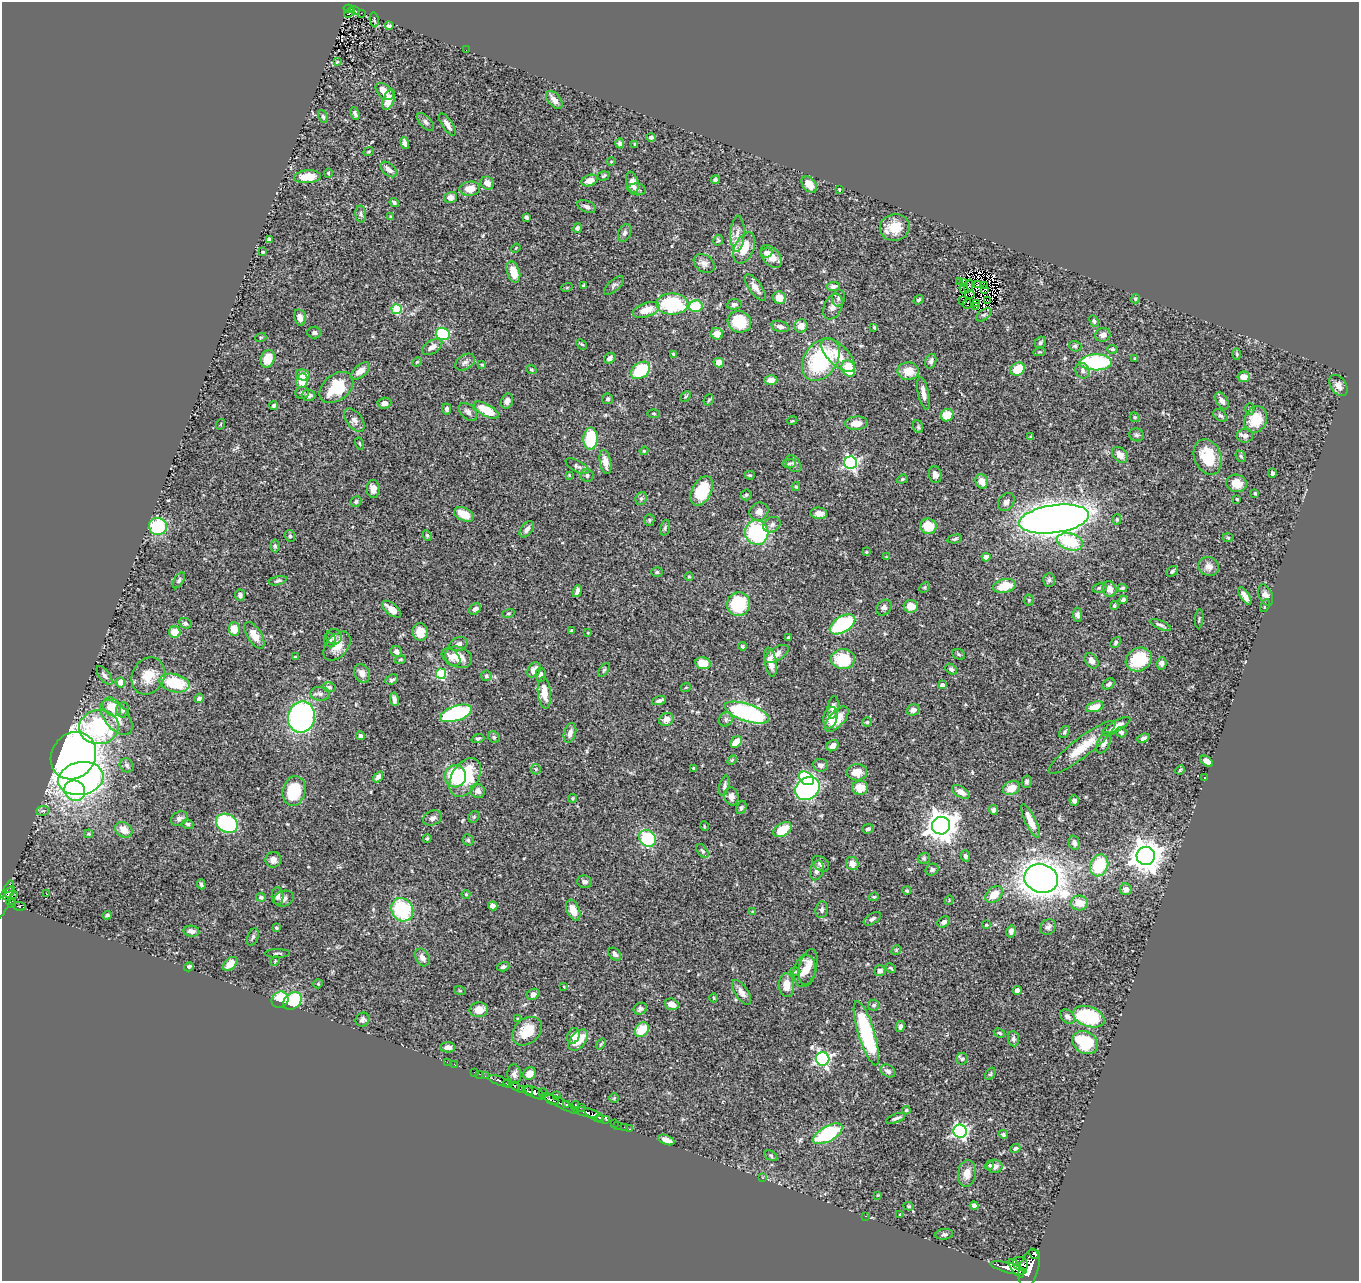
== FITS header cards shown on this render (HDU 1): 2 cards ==
NAXIS1  =                 1357
NAXIS2  =                 1279

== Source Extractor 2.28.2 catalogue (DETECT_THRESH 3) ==
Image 1357 x 1279 px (HDU 1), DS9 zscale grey, 1 PNG px = 1 image px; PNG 1361 x 1283 px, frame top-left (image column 1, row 1279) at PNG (2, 2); each listed source drawn as its Kron ellipse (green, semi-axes under 4 px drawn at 4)
Background 0.472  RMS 0.022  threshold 0.0666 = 3 sigma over >= 5 px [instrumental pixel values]
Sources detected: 495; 2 with non-positive FLUX_AUTO (blend fragments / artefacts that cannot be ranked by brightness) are neither listed nor drawn; the other 493 listed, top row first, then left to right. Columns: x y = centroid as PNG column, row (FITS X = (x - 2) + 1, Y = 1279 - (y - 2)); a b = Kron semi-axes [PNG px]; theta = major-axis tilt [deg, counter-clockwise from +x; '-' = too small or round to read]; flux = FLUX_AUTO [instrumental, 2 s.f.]
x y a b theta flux
348 9 5 3 - 78
355 10 5 3 - 46
350 12 6 3 34 27
361 13 3 2 - 1.5
374 20 7 4 -81 2.4
389 26 4 3 - 3.3
466 50 2 2 - 3.8
337 62 3 3 - 1.1
384 91 10 6 -41 15
389 100 11 5 70 18
554 100 10 6 -50 9
355 114 6 4 -68 3.8
323 116 7 4 -63 2.7
426 122 11 5 -47 4.7
447 124 13 5 -57 6.8
651 137 5 4 - 3.3
405 143 6 4 -78 5.6
620 143 5 4 - 3.9
635 145 4 3 - 2
369 151 5 3 - 1.5
611 161 5 3 - 1.4
389 169 9 6 -42 7.6
328 173 4 4 - 1.6
603 176 6 4 18 2.2
307 177 13 6 4 31
589 180 8 5 19 11
715 180 4 4 - 2.7
632 182 11 6 -75 12
487 183 7 6 - 9.3
809 184 9 6 -50 16
470 189 10 7 6 20
637 189 9 6 -6 4.2
839 190 3 2 - 1.3
450 197 7 5 12 8
394 203 5 4 - 3
586 206 10 5 -23 4.9
361 214 8 5 -86 3.1
391 217 4 3 - 1.7
526 217 4 3 - 2.8
895 227 15 13 10 30
578 228 5 4 - 4
625 233 9 6 67 4.6
737 234 18 7 88 13
269 239 4 4 - 7
718 240 5 5 - 2
516 248 5 3 - 1.5
744 248 16 9 66 32
263 252 3 3 - 1.8
766 253 6 5 - 4.7
771 256 13 8 -50 18
704 264 11 8 -34 7.2
513 272 11 6 -73 21
959 281 2 2 - 1.1
963 283 3 2 - 2.1
614 285 12 5 42 4.3
978 285 3 2 - 0.65
583 286 3 3 - 1.8
833 286 7 4 5 5.3
968 286 7 3 69 1.6
984 286 3 2 - 1.5
567 287 6 3 20 1.5
755 287 16 6 -54 9.8
964 289 4 2 - 1.3
984 290 3 2 - 1.4
970 294 4 2 - 0.12
779 298 6 6 - 20
838 298 8 6 80 3.9
1135 299 5 4 - 2.5
919 300 5 4 - 2.3
963 301 3 2 - 1.1
988 301 2 2 - 0.2
672 304 16 10 1 110
734 304 7 5 3 3.8
967 304 5 2 - 3.8
976 304 2 2 - 1.1
696 306 7 6 - 47
976 306 2 2 - 0.73
833 307 13 9 66 9.6
397 309 5 5 - 72
646 310 14 7 19 20
984 315 8 5 39 2.8
300 317 8 5 -78 8.7
1094 321 6 4 -64 2.7
739 322 12 10 -26 59
780 326 9 5 -14 5.8
801 326 7 6 - 13
874 327 3 3 - 1.3
314 333 7 6 - 3.9
443 334 7 6 - 100
717 334 6 5 - 15
1103 335 8 6 21 7
261 337 5 3 - 1.4
1040 343 6 5 - 2.9
582 344 6 3 -44 1.6
1075 346 6 5 - 2.9
432 347 11 6 33 9.4
1112 349 5 3 - 2
1039 352 6 4 8 1.8
674 354 4 4 - 3.9
1237 354 6 3 -88 1.6
838 355 21 10 -44 30
610 358 6 5 - 6
1135 358 3 2 - 1.4
268 359 9 7 70 30
821 360 23 16 56 140
931 361 8 5 71 5.6
417 362 5 4 - 1.6
465 362 11 7 34 6.2
1096 362 16 8 1 140
719 363 5 4 - 12
482 365 4 3 - 1.5
848 368 8 6 -70 46
531 369 5 3 - 1.5
1018 369 7 6 - 31
640 370 10 7 37 75
360 371 11 6 40 13
908 371 10 8 -2 21
1083 371 8 7 - 4.7
303 375 7 5 -12 23
1243 377 6 5 - 12
771 380 6 4 -2 9.2
302 381 7 6 - 26
1338 386 12 7 -56 8.7
336 387 19 13 39 60
302 393 7 6 - 3.4
923 393 17 5 -78 9.9
309 395 7 5 -6 6.7
686 396 6 3 44 1.8
608 399 5 5 - 3.2
709 400 6 4 48 2.1
507 401 8 6 70 6.9
1222 401 10 5 -60 6.4
384 403 7 5 3 8.9
274 405 4 4 - 4
447 409 5 4 - 3.6
1250 409 6 4 86 2.3
486 410 14 6 -29 44
468 412 11 7 -43 6
654 414 6 4 -7 1.7
947 415 6 6 - 26
1220 416 8 5 -38 3.8
1135 417 5 4 - 2.1
1256 419 13 11 67 40
354 420 13 7 -53 6.9
792 421 5 3 - 1.3
856 423 11 6 4 16
221 424 5 3 - 1
918 427 6 5 - 2.3
1136 435 7 6 - 3.2
1245 436 8 7 - 5.3
1031 437 4 4 - 2
591 439 11 7 87 66
359 443 6 3 -71 1.4
644 451 4 4 - 1.2
1120 455 9 6 -49 11
1241 456 6 4 -49 2.3
1208 457 18 13 -67 49
605 462 12 5 -79 11
851 463 6 6 - 300
789 464 6 4 6 2.1
793 464 9 6 -50 4.3
577 466 13 5 -28 4.8
1272 473 4 4 - 3
569 475 4 4 - 1.3
587 475 6 6 - 3.8
750 475 5 4 - 2
935 475 8 6 -78 7.4
902 479 5 4 - 2
982 481 7 6 - 16
1236 483 10 8 -11 18
796 487 4 4 - 2
373 489 9 6 -86 11
702 491 16 9 62 61
1255 493 3 3 - 1.8
746 495 5 5 - 2.3
641 498 7 5 69 3.2
1237 499 3 3 - 1.7
356 502 6 5 - 2.7
1006 502 10 7 51 6.7
759 512 10 9 - 8.9
819 513 8 5 -6 12
464 514 10 6 -25 20
1054 519 35 14 8 2200
1117 519 5 4 - 2.1
649 520 6 5 - 2.2
772 525 9 7 30 5.5
158 526 9 8 - 82
928 526 8 7 - 40
665 528 8 4 75 2.8
527 529 9 5 51 6.8
757 533 12 11 - 150
427 535 5 3 - 1.9
290 536 6 5 - 3.1
1228 538 5 3 - 1.5
955 539 7 4 11 2.7
1070 542 13 8 -17 61
275 546 6 4 -89 2.6
866 552 4 4 - 1.4
886 557 4 3 - 1.1
986 557 4 4 - 13
1209 566 10 9 - 8.7
1172 571 6 4 38 2.9
657 572 5 5 - 2.4
689 576 5 3 - 1.3
179 580 9 4 60 3.2
1049 580 7 6 - 3.6
278 581 9 4 14 3.1
1004 586 11 7 13 36
924 587 6 4 45 2
1099 588 7 5 14 2.6
1122 588 5 3 - 2.3
1109 589 8 7 - 9.8
577 591 6 4 69 5.5
240 595 5 5 - 4.2
1266 595 11 6 -68 8.8
1245 596 10 4 -57 11
1029 600 5 5 - 1.8
1123 600 4 4 - 4.4
738 604 12 11 - 83
1265 605 7 4 64 2.3
911 606 7 6 - 16
1114 606 4 3 - 2.2
884 608 9 7 48 5.6
391 609 11 5 -39 13
475 609 6 5 - 5.8
508 613 6 4 18 2.1
1078 615 7 4 -83 3.8
1199 619 9 2 85 1.6
185 623 6 5 - 3.2
842 624 14 8 32 150
1160 625 11 3 -22 3.6
234 629 6 5 - 20
571 630 3 3 - 1.5
175 632 6 5 - 21
420 632 9 7 -84 22
588 633 3 3 - 1
254 635 15 7 -59 17
334 637 8 7 - 6.5
788 637 4 3 - 1.7
330 640 7 6 - 3.8
1116 642 6 4 50 2.6
459 644 9 6 21 6.9
337 646 17 11 49 20
742 646 4 4 - 2.4
396 651 6 5 - 6.4
777 654 13 6 31 13
959 654 7 5 -23 2.1
295 657 3 3 - 1.2
451 657 11 7 -42 8.1
458 657 14 10 -20 24
843 659 12 10 -1 58
1139 659 13 11 30 60
400 660 5 4 - 2.1
1091 661 8 6 -55 7.2
770 662 15 6 -79 12
703 663 8 6 -11 23
1162 663 6 5 - 4.5
951 669 6 4 -42 3.5
534 670 8 6 56 10
604 670 8 4 54 2.4
362 673 9 7 -63 11
441 674 5 5 - 100
104 675 11 5 -52 4.8
541 675 7 5 88 4.6
148 676 19 16 64 27
486 676 5 5 - 2.5
392 680 6 5 - 3.6
120 682 5 5 - 15
174 683 15 9 -14 67
1109 684 7 4 36 4.7
942 685 4 4 - 6.5
329 687 6 4 -14 2.8
686 687 5 3 - 1.3
544 693 16 6 -85 21
320 694 10 7 -4 5.7
199 698 5 4 - 3.7
394 699 7 4 -80 5
659 701 7 4 17 4.6
112 707 10 8 -46 27
833 707 11 5 83 7.4
1095 707 9 5 18 20
123 710 7 6 - 5.4
913 710 7 5 16 7.3
456 713 17 7 19 180
747 713 23 8 -18 240
116 717 21 11 -49 24
301 717 16 13 78 350
830 718 11 7 79 16
666 719 7 6 - 12
726 719 7 6 - 4.1
837 719 15 7 47 26
867 722 5 4 - 2
1116 726 16 5 30 14
99 727 20 17 4 180
1064 732 7 4 54 2.6
1121 732 5 5 - 4.3
570 733 10 6 75 8
360 736 4 4 - 3.1
494 737 6 5 - 2.8
1143 738 6 4 22 4
478 739 6 4 20 2.3
736 742 7 4 42 19
1104 743 11 6 65 8.3
833 746 6 5 - 9.2
1082 747 41 9 38 35
73 756 25 21 54 1200
732 760 6 3 45 1.6
1207 761 7 4 -37 13
127 765 7 6 - 4.2
820 765 7 6 - 6.1
694 768 3 3 - 2
536 769 5 5 - 1.9
1180 770 5 3 - 1.9
857 772 10 8 4 18
455 776 11 10 - 64
378 777 6 4 54 5.5
465 777 21 13 59 88
81 778 23 16 11 480
806 778 8 6 -38 110
1205 778 2 2 - 1.6
1027 782 6 5 - 3
724 786 10 5 77 4.6
808 788 13 10 37 370
860 788 8 7 - 20
1011 788 9 6 23 16
75 791 11 10 - 71
294 791 15 11 76 68
478 791 7 7 - 6.7
961 792 10 5 -31 7.9
731 796 9 7 -76 8.2
572 798 4 4 - 1.8
1074 801 5 4 - 5.7
741 808 6 5 - 3.3
993 810 5 4 - 4.7
43 811 7 5 7 3.1
474 817 6 5 - 2
432 818 10 7 26 5.8
179 819 9 6 31 4.9
1030 821 18 5 -64 19
227 823 11 9 -28 180
188 824 6 5 - 3
704 826 5 3 - 1.2
941 826 9 8 - 2000
868 829 6 4 17 3.5
124 830 9 7 -34 18
783 830 10 6 33 40
89 834 4 4 - 1.5
427 838 4 3 - 2.1
648 838 9 7 -46 95
468 840 6 5 - 2.8
1074 843 7 5 -75 5.6
702 851 8 5 -52 3
965 856 6 4 -74 3
1146 856 9 9 - 2400
924 858 6 5 - 2.8
273 860 8 7 - 7
821 864 9 6 -36 5.1
852 864 7 6 - 12
1099 865 11 8 65 70
817 870 10 6 74 6.3
932 870 7 5 27 3.5
1041 879 17 14 -18 1600
584 882 7 6 - 5.3
201 884 5 3 - 3
1126 889 6 6 - 6.5
907 891 4 4 - 2.1
10 892 6 3 56 150
47 894 3 2 - 1.9
466 894 4 4 - 1.5
994 894 10 7 44 20
10 896 8 4 14 220
278 896 9 6 -88 6.1
261 897 5 4 - 4.8
874 897 5 3 - 1.5
5 899 20 5 70 210
284 899 10 8 16 6.7
949 900 5 3 - 1
13 901 4 3 - 27
11 903 5 2 - 32
1079 903 8 7 - 18
19 906 6 4 -9 94
493 906 5 4 - 7.9
402 910 12 10 -56 97
573 910 11 6 -67 18
822 910 8 6 81 4.7
753 912 4 4 - 1.8
107 915 5 4 - 2.8
872 919 9 5 31 3.6
944 922 7 5 34 5.1
986 925 3 2 - 1.4
1048 927 9 7 40 4.7
277 928 4 3 - 2
191 931 8 5 -7 7.1
1011 931 6 4 78 5.8
253 937 9 5 68 3
896 950 5 4 - 1.8
277 953 12 3 1 2.6
615 954 7 5 -46 4.8
422 958 9 6 -62 7.4
275 961 5 3 - 1.5
230 964 8 5 42 14
189 967 5 4 - 3.7
503 967 6 4 16 3.4
808 967 18 8 76 19
891 968 6 3 -27 1.6
805 971 16 11 79 22
880 971 5 5 - 5.8
795 972 5 3 - 1.8
318 984 5 4 - 1.6
787 985 12 7 -86 18
564 987 4 2 - 1.1
1017 990 4 4 - 9.3
460 991 6 3 -18 1.4
742 992 14 6 -56 8.9
533 994 6 5 - 5
714 998 4 3 - 1.2
280 1000 9 8 - 39
293 1001 10 7 39 78
672 1004 7 5 -19 11
873 1005 6 5 - 3.2
640 1009 7 5 25 4.2
479 1010 9 7 5 16
1067 1017 8 6 -42 5.7
1089 1017 16 10 -20 120
518 1019 4 4 - 1.5
362 1020 7 6 - 4.1
900 1027 5 4 - 4.4
642 1030 8 6 48 37
527 1031 17 12 41 34
866 1033 33 8 -73 160
999 1033 6 4 -28 2.3
573 1036 8 6 68 8
1013 1039 8 5 -85 4.2
578 1040 12 7 49 32
1085 1042 13 10 -29 77
601 1044 6 3 53 1.7
448 1047 8 5 -1 7.7
823 1059 7 6 - 300
962 1059 6 5 - 2.7
447 1062 2 2 - 5.5
455 1065 2 2 - 4.4
888 1071 8 6 -29 5.5
475 1072 3 2 - 6.8
479 1074 3 2 - 16
514 1074 10 7 -86 6.8
529 1074 7 6 - 13
990 1074 7 4 59 2.2
485 1076 2 2 - 4.3
499 1081 11 3 -19 130
508 1083 4 4 - 120
515 1086 5 3 - 62
521 1089 4 2 - 16
528 1091 5 3 - 180
535 1093 10 5 -28 560
543 1093 5 3 - 50
557 1096 3 2 - 2.5
614 1098 5 5 - 1.7
552 1100 7 2 -25 150
560 1103 20 4 -28 180
567 1105 3 3 - 91
575 1105 4 3 - 61
582 1107 3 2 - 18
906 1110 4 3 - 1.9
586 1112 14 3 -14 460
594 1115 11 4 -32 310
600 1117 4 3 - 70
896 1118 10 3 20 4.2
606 1119 4 3 - 29
614 1123 2 2 - 10
618 1125 2 2 - 2.1
624 1127 2 2 - 5
630 1129 3 2 - 12
960 1131 7 6 - 300
828 1134 16 7 29 130
1003 1134 5 4 - 2.4
666 1140 8 4 -22 11
1015 1148 5 4 - 2.6
771 1156 7 4 -32 2.3
990 1165 5 4 - 1.9
995 1166 8 6 1 7.2
967 1174 13 9 83 14
762 1178 3 2 - 2
878 1195 3 2 - 1.1
909 1206 5 4 - 1.7
974 1206 4 4 - 4
900 1214 3 2 - 2
866 1216 2 2 - 7.7
944 1234 9 5 8 3.2
1034 1254 6 4 -35 120
1020 1264 8 6 -28 480
1009 1268 18 5 -13 1100
1016 1268 11 4 -54 590
1029 1268 19 9 75 1800
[2 non-positive-flux detections neither listed nor drawn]